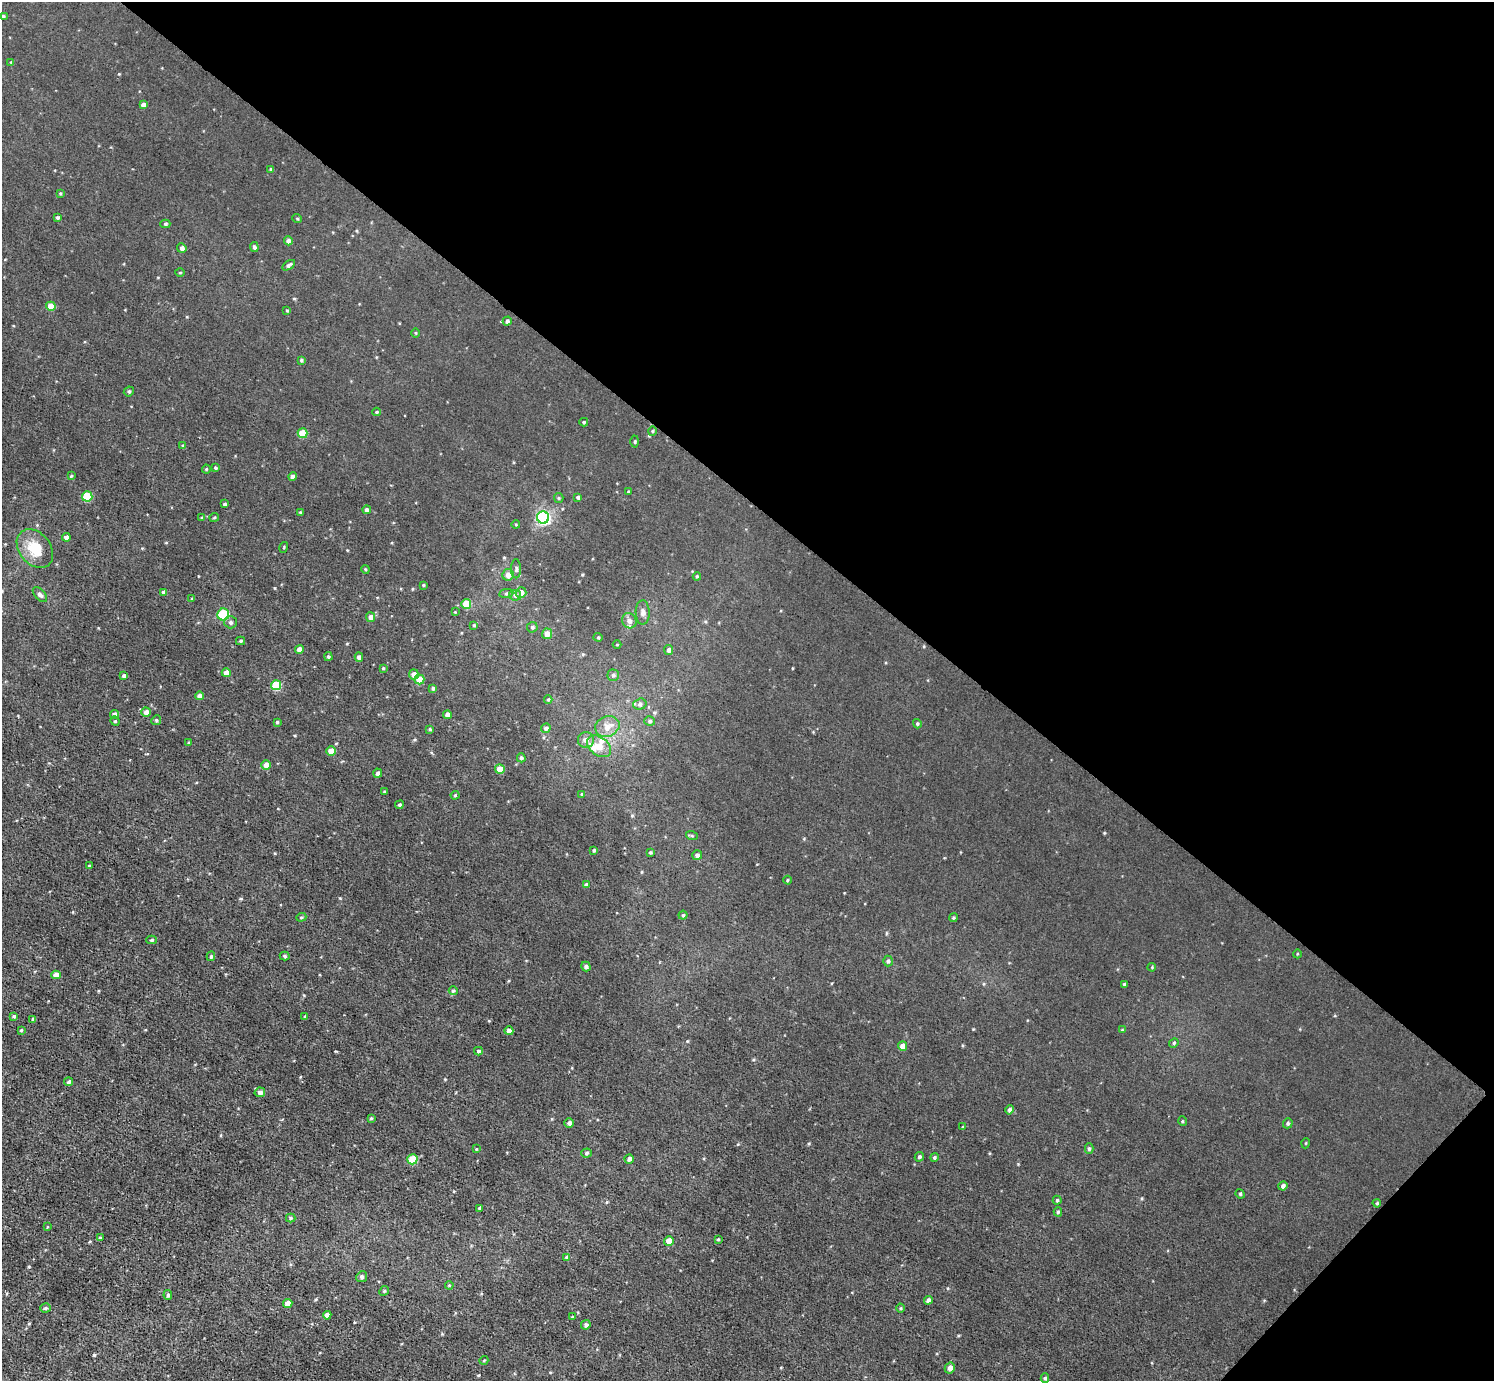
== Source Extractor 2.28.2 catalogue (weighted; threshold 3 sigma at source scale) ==
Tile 8 of 4 x 4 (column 4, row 2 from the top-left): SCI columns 4477-5968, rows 2918-4296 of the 5970 x 5973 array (HDU 1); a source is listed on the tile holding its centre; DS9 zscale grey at full resolution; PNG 1496 x 1383 px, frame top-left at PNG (2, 2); each listed source drawn as its Kron ellipse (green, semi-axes under 4 px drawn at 4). Shown black and unused: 38% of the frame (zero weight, under 3 of 5 exposures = <1% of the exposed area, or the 3 px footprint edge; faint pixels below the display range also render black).
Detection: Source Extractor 2.28.2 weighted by HDU 2 'WHT'; one run over the whole footprint, this tile lists its part. Background 0.00405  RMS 0.006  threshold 0.0269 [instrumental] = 3 sigma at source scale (4.5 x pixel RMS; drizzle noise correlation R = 1.50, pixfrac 1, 0.05/0.05 arcsec/px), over >= 5 px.
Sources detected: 178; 2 inside a brighter listed object's ellipse — not listed separately; the other 176 listed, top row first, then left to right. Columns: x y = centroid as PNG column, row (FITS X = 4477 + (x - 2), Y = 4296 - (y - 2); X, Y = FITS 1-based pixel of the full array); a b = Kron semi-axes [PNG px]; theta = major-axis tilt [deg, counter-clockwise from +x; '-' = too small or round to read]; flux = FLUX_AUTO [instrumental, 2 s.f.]
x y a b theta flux
3 16 4 3 - 0.88
11 62 4 4 - 0.49
143 105 4 4 - 2.4
271 169 4 3 - 0.72
60 193 4 3 - 0.6
57 217 3 3 - 0.93
297 218 5 3 - 0.54
165 224 5 4 - 0.88
288 241 4 4 - 1.6
254 247 5 4 - 1.3
182 248 5 4 - 1.9
289 265 7 4 33 1.3
180 273 5 3 - 0.53
51 306 4 4 - 6.8
287 311 3 3 - 0.58
507 321 4 4 - 1.4
415 333 4 3 - 0.51
301 360 4 3 - 0.77
129 391 5 4 - 1.1
376 412 4 4 - 0.66
584 422 4 4 - 0.68
652 431 4 4 - 0.69
302 433 5 5 - 10
635 442 6 3 89 0.58
183 446 4 4 - 0.82
215 468 4 3 - 0.71
206 469 4 4 - 0.57
71 476 4 4 - 0.72
292 476 4 4 - 1.4
628 492 4 3 - 0.62
87 496 5 5 - 20
578 497 4 4 - 1.1
559 498 5 4 - 0.68
225 504 3 3 - 0.77
367 510 4 4 - 1.6
300 512 4 3 - 0.68
214 517 5 3 - 0.68
543 517 6 6 - 110
202 518 4 3 - 0.52
516 525 4 3 - 0.52
66 537 4 4 - 2.4
284 547 5 3 - 0.5
35 549 21 15 -51 15
365 569 4 3 - 0.55
516 569 9 5 90 1.4
508 575 6 5 - 3.9
697 576 4 4 - 0.57
423 585 3 3 - 0.51
163 592 4 4 - 0.73
506 593 7 3 8 0.86
521 593 5 5 - 4
40 595 9 5 -47 1.9
515 595 6 5 - 1.5
192 599 4 2 - 0.44
466 604 5 5 - 13
455 612 3 3 - 0.35
643 612 12 7 -89 2.6
223 615 6 6 - 28
370 617 5 4 - 2.1
629 621 8 7 - 2.7
230 622 6 6 - 1.5
474 625 4 4 - 0.65
532 627 5 5 - 1.1
547 634 5 5 - 4.1
598 637 4 4 - 0.6
241 641 4 4 - 0.88
617 645 4 3 - 0.46
299 649 4 4 - 3.3
669 650 5 4 - 1.5
328 657 4 3 - 0.86
359 657 4 4 - 2.2
383 668 4 3 - 0.56
226 673 4 4 - 3.8
414 674 5 5 - 3.2
613 675 5 5 - 1.1
124 676 4 4 - 1.3
420 679 5 5 - 7.5
276 685 5 5 - 19
433 688 4 3 - 0.99
199 696 4 4 - 2.1
548 700 4 4 - 0.67
640 704 7 5 17 1.4
146 712 4 4 - 2.5
114 714 4 4 - 2
447 715 4 4 - 2.7
156 720 5 4 - 0.85
115 721 5 4 - 0.75
650 721 5 4 - 1.1
277 722 3 3 - 0.71
917 724 5 4 - 0.79
607 726 12 10 22 5.5
546 728 5 4 - 1.3
430 729 4 3 - 0.65
586 740 8 8 - 2.9
189 743 4 3 - 0.62
599 746 13 9 -37 5.7
331 751 4 4 - 5.7
521 758 4 4 - 1.1
266 765 5 4 - 3.9
500 769 5 4 - 7.7
378 773 4 4 - 1.7
385 792 3 3 - 0.86
582 794 4 4 - 0.79
455 795 4 4 - 0.55
399 805 4 4 - 0.95
692 836 6 4 -19 0.71
594 850 3 3 - 0.75
650 852 4 4 - 0.8
697 855 5 5 - 1.6
89 866 4 3 - 0.57
787 880 4 3 - 0.53
586 885 4 4 - 1.6
683 915 4 4 - 0.76
301 917 5 4 - 0.82
953 918 4 3 - 0.64
151 940 5 4 - 0.92
1297 954 4 3 - 0.45
211 956 5 4 - 0.96
285 956 5 4 - 0.82
888 961 5 4 - 1
586 966 5 4 - 1.5
1152 967 4 3 - 0.5
56 975 4 4 - 4.5
1124 984 4 4 - 0.76
453 991 4 4 - 0.76
14 1016 4 3 - 0.9
305 1016 3 3 - 0.46
33 1019 4 3 - 0.57
21 1030 4 3 - 0.7
1122 1030 4 3 - 0.55
509 1031 4 4 - 2.2
1174 1043 5 4 - 0.82
903 1046 5 4 - 4
478 1051 4 4 - 1.2
69 1082 4 4 - 1.2
260 1092 5 5 - 2.1
1009 1110 5 4 - 1.4
371 1118 4 3 - 0.58
1182 1121 5 3 - 0.59
569 1123 5 4 - 1.7
1288 1123 5 4 - 1.1
963 1127 3 3 - 0.75
1306 1143 5 3 - 0.47
1089 1148 5 4 - 0.9
476 1149 4 2 - 0.41
587 1153 5 4 - 1
919 1157 5 4 - 0.94
934 1157 4 4 - 0.8
412 1159 5 5 - 15
629 1159 5 4 - 1.8
1283 1186 5 4 - 1.6
1240 1194 5 4 - 0.79
1057 1200 4 4 - 0.78
1377 1203 4 3 - 0.59
479 1208 4 3 - 0.65
1058 1212 4 4 - 0.87
291 1218 5 4 - 0.77
47 1227 4 2 - 0.39
100 1238 4 3 - 0.84
718 1239 4 3 - 0.57
669 1241 5 4 - 5.5
566 1257 4 3 - 0.66
362 1277 5 5 - 1.4
449 1285 4 3 - 0.55
384 1291 5 4 - 0.75
168 1295 5 4 - 1.2
928 1300 4 4 - 1.7
288 1304 5 4 - 4.4
46 1308 5 4 - 0.99
901 1308 4 3 - 0.58
327 1315 4 4 - 3.1
572 1317 4 3 - 0.57
586 1325 5 4 - 1.5
484 1360 4 3 - 0.45
950 1368 5 5 - 2.7
1045 1378 4 4 - 0.8
Unlisted compact peaks at least as high as the median listed source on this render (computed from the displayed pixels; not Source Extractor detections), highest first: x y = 94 1355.